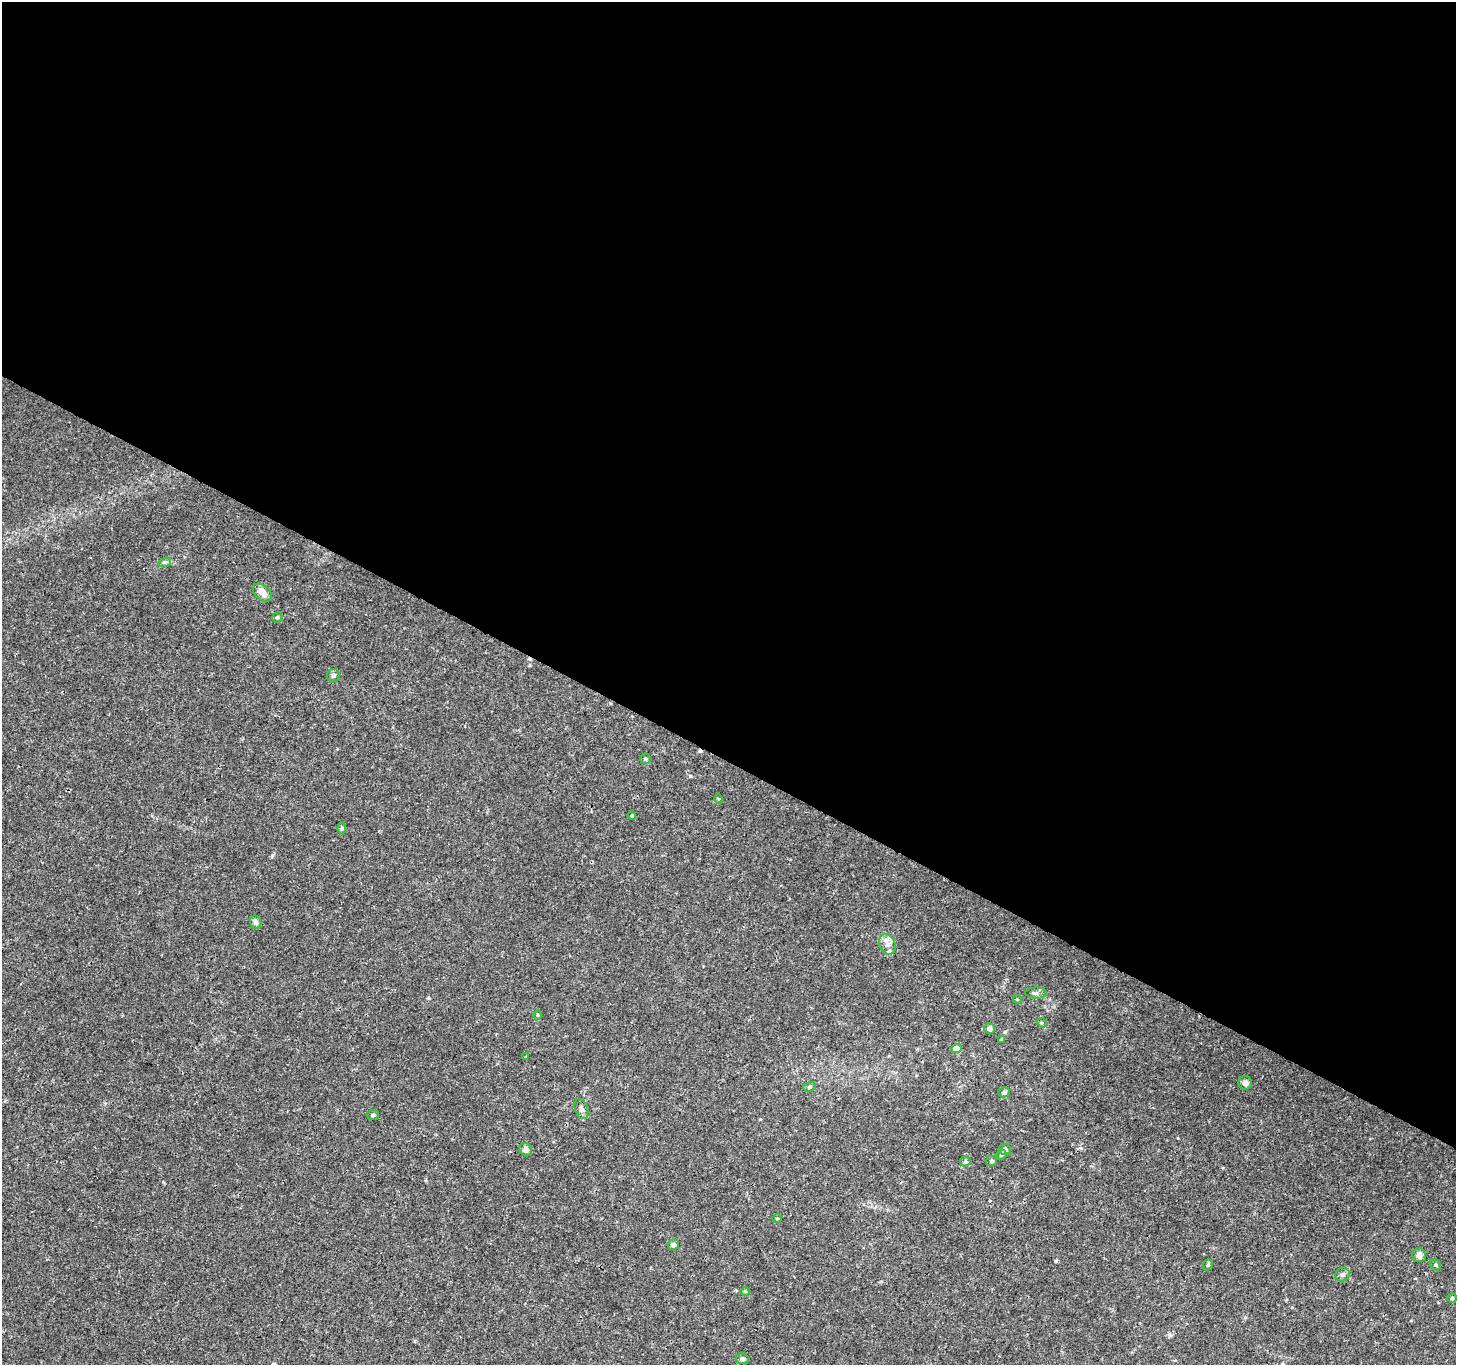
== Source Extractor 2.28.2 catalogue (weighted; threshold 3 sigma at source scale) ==
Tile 3 of 4 x 4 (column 3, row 1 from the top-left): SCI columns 2913-4366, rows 4288-5650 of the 5829 x 5913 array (HDU 1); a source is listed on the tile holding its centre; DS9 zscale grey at full resolution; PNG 1458 x 1367 px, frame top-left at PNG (2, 2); each listed source drawn as its Kron ellipse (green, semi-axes under 4 px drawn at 4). Shown black and unused: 56% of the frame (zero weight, under 3 of 4 exposures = <1% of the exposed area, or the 3 px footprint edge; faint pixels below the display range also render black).
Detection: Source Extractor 2.28.2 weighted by HDU 2 'WHT'; one run over the whole footprint, this tile lists its part. Background 0.00503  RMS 0.0022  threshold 0.0099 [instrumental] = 3 sigma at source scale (4.5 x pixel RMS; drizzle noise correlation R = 1.50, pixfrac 1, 0.0396/0.0396 arcsec/px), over >= 5 px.
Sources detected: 41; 2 cosmic-ray / hot-pixel residue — neither listed nor drawn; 2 inside a brighter listed object's ellipse — not listed separately; the other 37 listed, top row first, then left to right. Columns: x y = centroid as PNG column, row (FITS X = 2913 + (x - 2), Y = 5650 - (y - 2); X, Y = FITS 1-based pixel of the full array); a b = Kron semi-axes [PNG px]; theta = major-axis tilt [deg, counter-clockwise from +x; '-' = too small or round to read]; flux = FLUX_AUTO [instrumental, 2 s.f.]
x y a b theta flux
165 562 6 4 18 0.32
262 592 11 7 -41 1.7
277 617 5 4 - 0.34
333 675 6 6 - 0.5
645 759 5 5 - 0.36
719 799 5 3 - 0.22
632 816 4 4 - 0.24
342 828 6 4 89 0.29
256 922 7 5 -73 0.62
887 944 11 7 -67 1.2
1036 993 11 5 -1 0.71
1017 999 4 3 - 0.18
537 1015 5 3 - 0.23
1042 1023 5 4 - 0.25
990 1028 5 5 - 1.1
1001 1039 4 3 - 0.22
956 1049 5 4 - 2.9
526 1057 3 2 - 0.23
1245 1083 7 6 - 0.92
809 1087 6 5 - 0.38
1004 1092 6 5 - 0.57
581 1109 10 6 -70 0.8
373 1115 6 5 - 0.39
1005 1149 6 5 - 0.61
526 1150 7 6 - 0.88
1001 1154 5 5 - 0.34
965 1161 5 5 - 0.32
992 1161 5 5 - 0.42
777 1218 5 3 - 0.17
673 1245 6 5 - 0.66
1419 1255 7 7 - 0.94
1208 1265 6 4 69 0.29
1435 1265 6 4 -42 0.37
1343 1274 7 6 - 0.54
745 1291 5 3 - 0.22
1452 1298 4 4 - 0.37
742 1359 6 5 - 0.53
Unlisted compact peaks at least as high as the median listed source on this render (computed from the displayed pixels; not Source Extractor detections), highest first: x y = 690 776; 1056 1261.